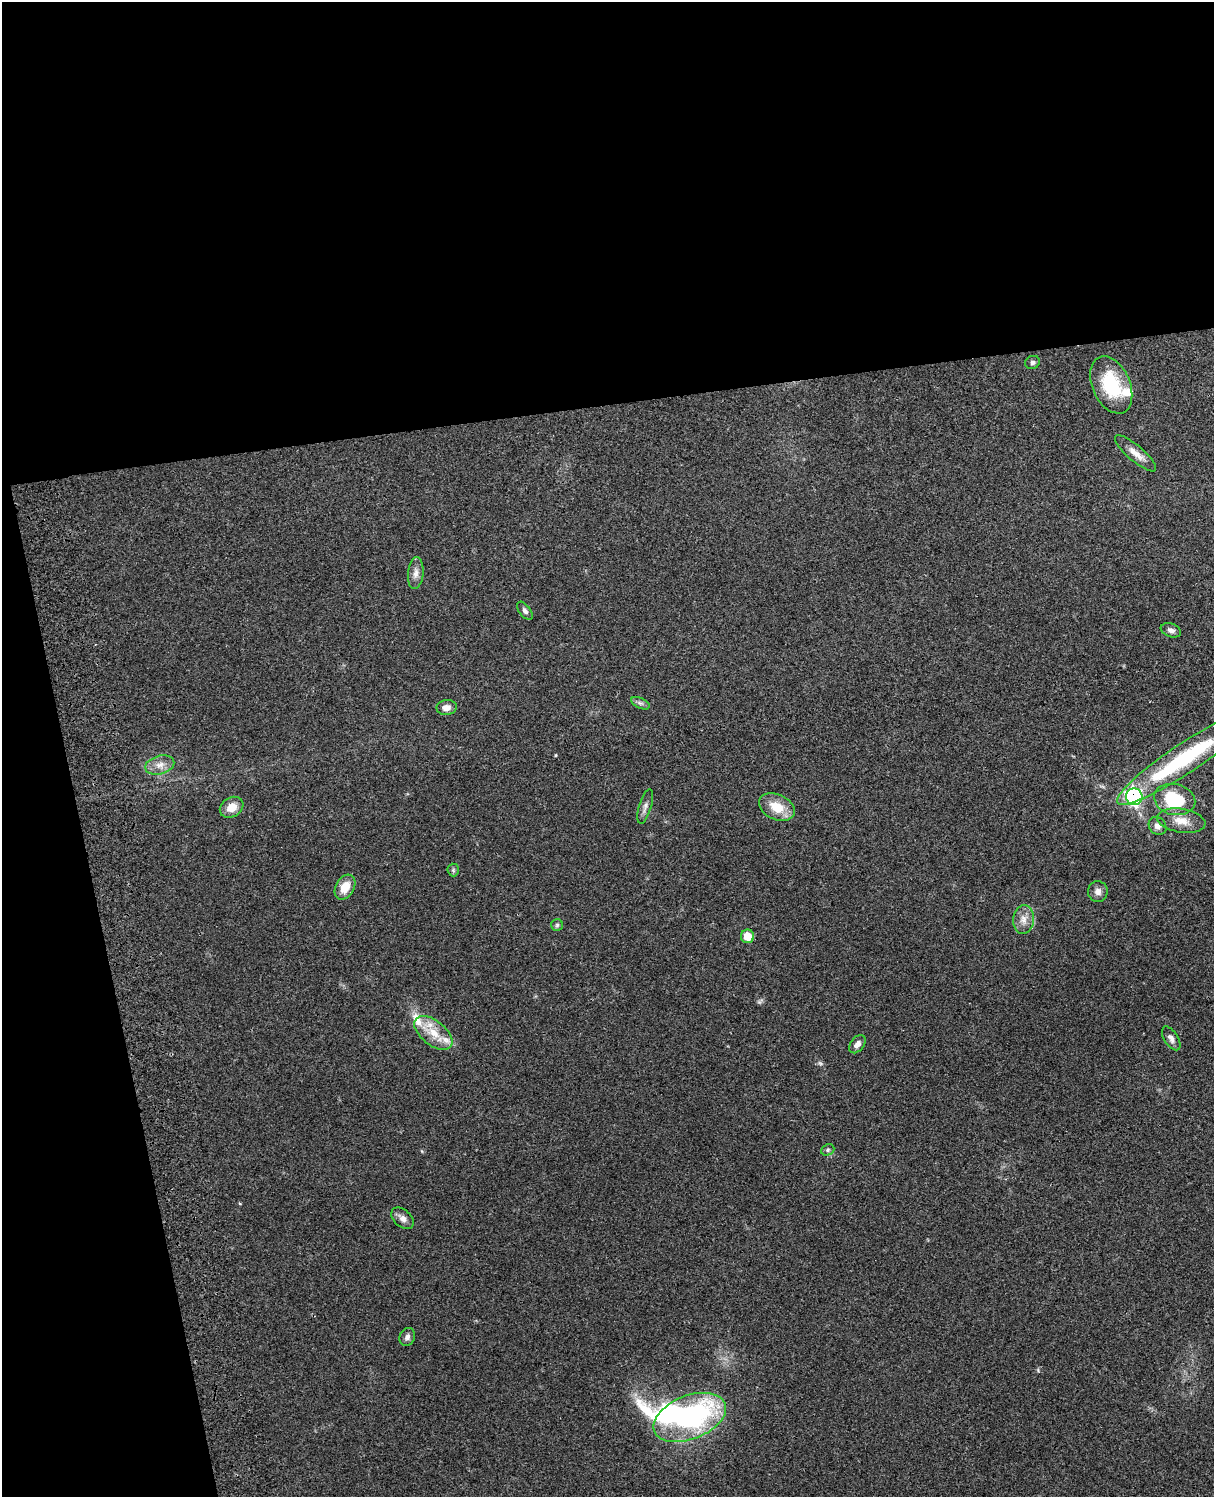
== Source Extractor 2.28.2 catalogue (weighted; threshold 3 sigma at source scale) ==
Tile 1 of 4 x 3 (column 1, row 1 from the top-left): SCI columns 118-1329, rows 3155-4649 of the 5088 x 4927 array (HDU 1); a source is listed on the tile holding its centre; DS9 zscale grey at full resolution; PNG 1216 x 1499 px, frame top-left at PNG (2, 2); each listed source drawn as its Kron ellipse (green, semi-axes under 4 px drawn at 4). Shown black and unused: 33% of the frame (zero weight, under 3 of 4 exposures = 6% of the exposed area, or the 3 px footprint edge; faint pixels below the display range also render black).
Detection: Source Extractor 2.28.2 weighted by HDU 2 'WHT'; one run over the whole footprint, this tile lists its part. Background 0.109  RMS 0.0066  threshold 0.0297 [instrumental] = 3 sigma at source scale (4.5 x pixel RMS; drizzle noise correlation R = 1.50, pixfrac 1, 0.05/0.05 arcsec/px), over >= 5 px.
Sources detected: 36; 1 too faint to see at this stretch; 1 inside a brighter object's white glare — neither listed nor drawn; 4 inside a brighter listed object's ellipse — not listed separately; the other 30 listed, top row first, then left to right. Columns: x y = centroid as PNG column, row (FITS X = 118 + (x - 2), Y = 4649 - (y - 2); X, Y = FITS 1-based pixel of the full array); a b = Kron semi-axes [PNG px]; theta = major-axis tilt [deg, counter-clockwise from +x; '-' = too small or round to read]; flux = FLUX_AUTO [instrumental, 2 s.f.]
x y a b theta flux
1032 362 7 6 - 1.7
1111 385 30 19 -66 34
1136 453 26 8 -41 6.8
416 573 16 7 85 4.3
525 611 10 5 -52 1.9
1171 630 10 6 -20 2.7
640 703 10 5 -26 1.8
447 707 10 7 8 4.2
1185 758 81 15 34 73
160 765 15 9 15 5.9
1134 797 8 8 - 160
1175 799 21 15 -14 40
645 806 18 6 74 3.1
232 807 12 9 32 8
777 807 19 12 -25 14
1181 821 24 12 -9 10
1158 826 10 8 -49 3.4
453 870 6 6 - 1.2
345 887 13 9 60 10
1098 892 10 9 - 3.5
1024 920 14 10 83 6
557 925 6 6 - 1.2
747 936 7 6 - 11
433 1033 22 12 -39 14
1171 1038 13 7 -57 3
857 1044 10 6 53 3.3
828 1150 7 5 22 1.3
402 1218 13 8 -41 3.8
407 1337 9 7 63 2.4
690 1417 38 22 21 130
Overlapping masked pixels (flux is a lower limit): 1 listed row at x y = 1134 797
Isophote crosses this tile's border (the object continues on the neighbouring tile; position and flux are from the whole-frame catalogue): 1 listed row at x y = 1185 758